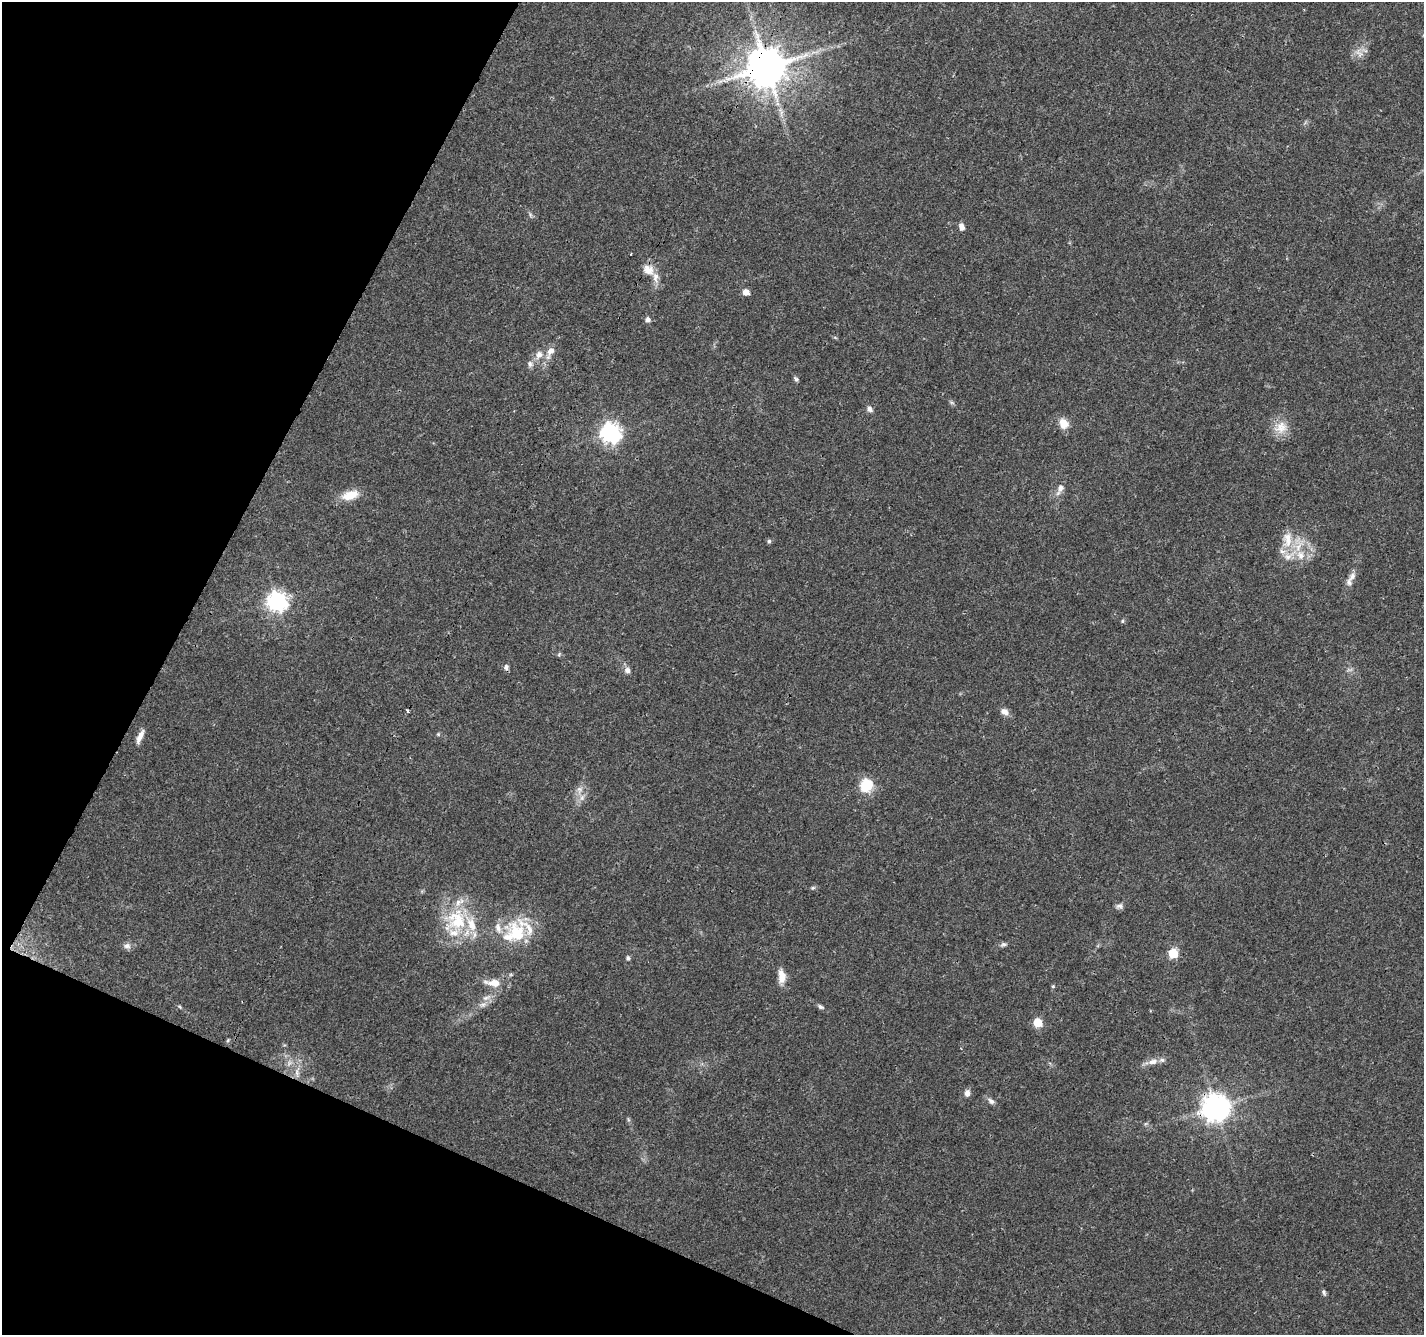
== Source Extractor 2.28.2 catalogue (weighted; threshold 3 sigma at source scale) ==
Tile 9 of 4 x 4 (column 1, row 3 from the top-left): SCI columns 7-1428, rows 1542-2874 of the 5705 x 5813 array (HDU 1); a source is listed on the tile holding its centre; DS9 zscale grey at full resolution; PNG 1426 x 1337 px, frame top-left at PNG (2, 2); no overlay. Shown black and unused: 22% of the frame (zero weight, under 3 of 4 exposures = <1% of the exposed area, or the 3 px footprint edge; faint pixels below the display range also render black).
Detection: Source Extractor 2.28.2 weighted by HDU 2 'WHT'; one run over the whole footprint, this tile lists its part. Background 0.0473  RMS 0.0039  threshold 0.0175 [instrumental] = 3 sigma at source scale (4.5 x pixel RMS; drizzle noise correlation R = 1.50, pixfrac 1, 0.0396/0.0396 arcsec/px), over >= 5 px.
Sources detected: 68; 1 too faint to see at this stretch — not listed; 12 inside a brighter listed object's ellipse — not listed separately; the other 55 listed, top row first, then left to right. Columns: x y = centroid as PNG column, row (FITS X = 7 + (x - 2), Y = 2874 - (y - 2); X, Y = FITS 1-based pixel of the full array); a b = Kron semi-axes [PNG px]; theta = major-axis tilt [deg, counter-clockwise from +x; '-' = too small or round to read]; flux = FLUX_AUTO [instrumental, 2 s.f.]
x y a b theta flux
1359 53 16 9 -58 3
767 67 11 11 - 1600
781 113 10 4 77 1.2
530 214 7 5 -80 0.76
961 226 8 6 -69 2.2
648 270 15 11 -39 4.5
746 292 5 5 - 4.1
648 320 6 5 - 1.7
550 351 12 9 46 3.1
539 355 11 9 65 3
530 364 9 8 - 1.5
796 379 8 5 -59 0.81
870 409 9 6 -58 1.4
1063 423 12 10 -64 4.6
1281 428 20 16 34 6.3
611 433 8 7 - 200
1060 489 17 8 64 2.7
350 495 21 11 16 6.8
769 541 5 5 - 0.72
1298 544 29 13 -89 9.2
1352 577 15 8 55 2.3
277 601 7 7 - 210
1122 621 5 5 - 0.54
559 654 6 4 47 0.52
506 667 7 6 - 1.2
627 670 9 8 - 1.7
408 711 3 3 - 3.5
1004 712 10 7 -25 2.4
438 734 5 4 - 0.48
140 736 17 6 66 3
866 785 6 6 - 49
580 789 8 7 - 1.8
582 797 9 7 74 2
813 888 6 5 - 0.65
1120 906 10 7 7 1.4
456 920 37 33 53 25
516 932 33 23 -50 18
1003 944 10 5 8 1
127 946 10 8 1 1.6
1173 953 5 5 - 23
628 958 6 5 - 0.73
782 977 17 8 -87 4.6
493 983 21 9 -5 5.4
1053 986 5 4 - 0.52
486 998 15 6 24 2.5
180 1007 7 4 -32 0.51
820 1007 9 5 -28 1
1037 1023 5 5 - 15
228 1040 6 3 71 0.48
1153 1062 14 7 10 3
297 1073 15 5 87 2.8
967 1093 7 6 - 2.2
991 1101 10 6 -44 1.5
1216 1107 9 8 - 510
1324 1292 9 4 -80 0.79
Overlapping masked pixels (flux is a lower limit): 2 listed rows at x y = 767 67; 1216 1107